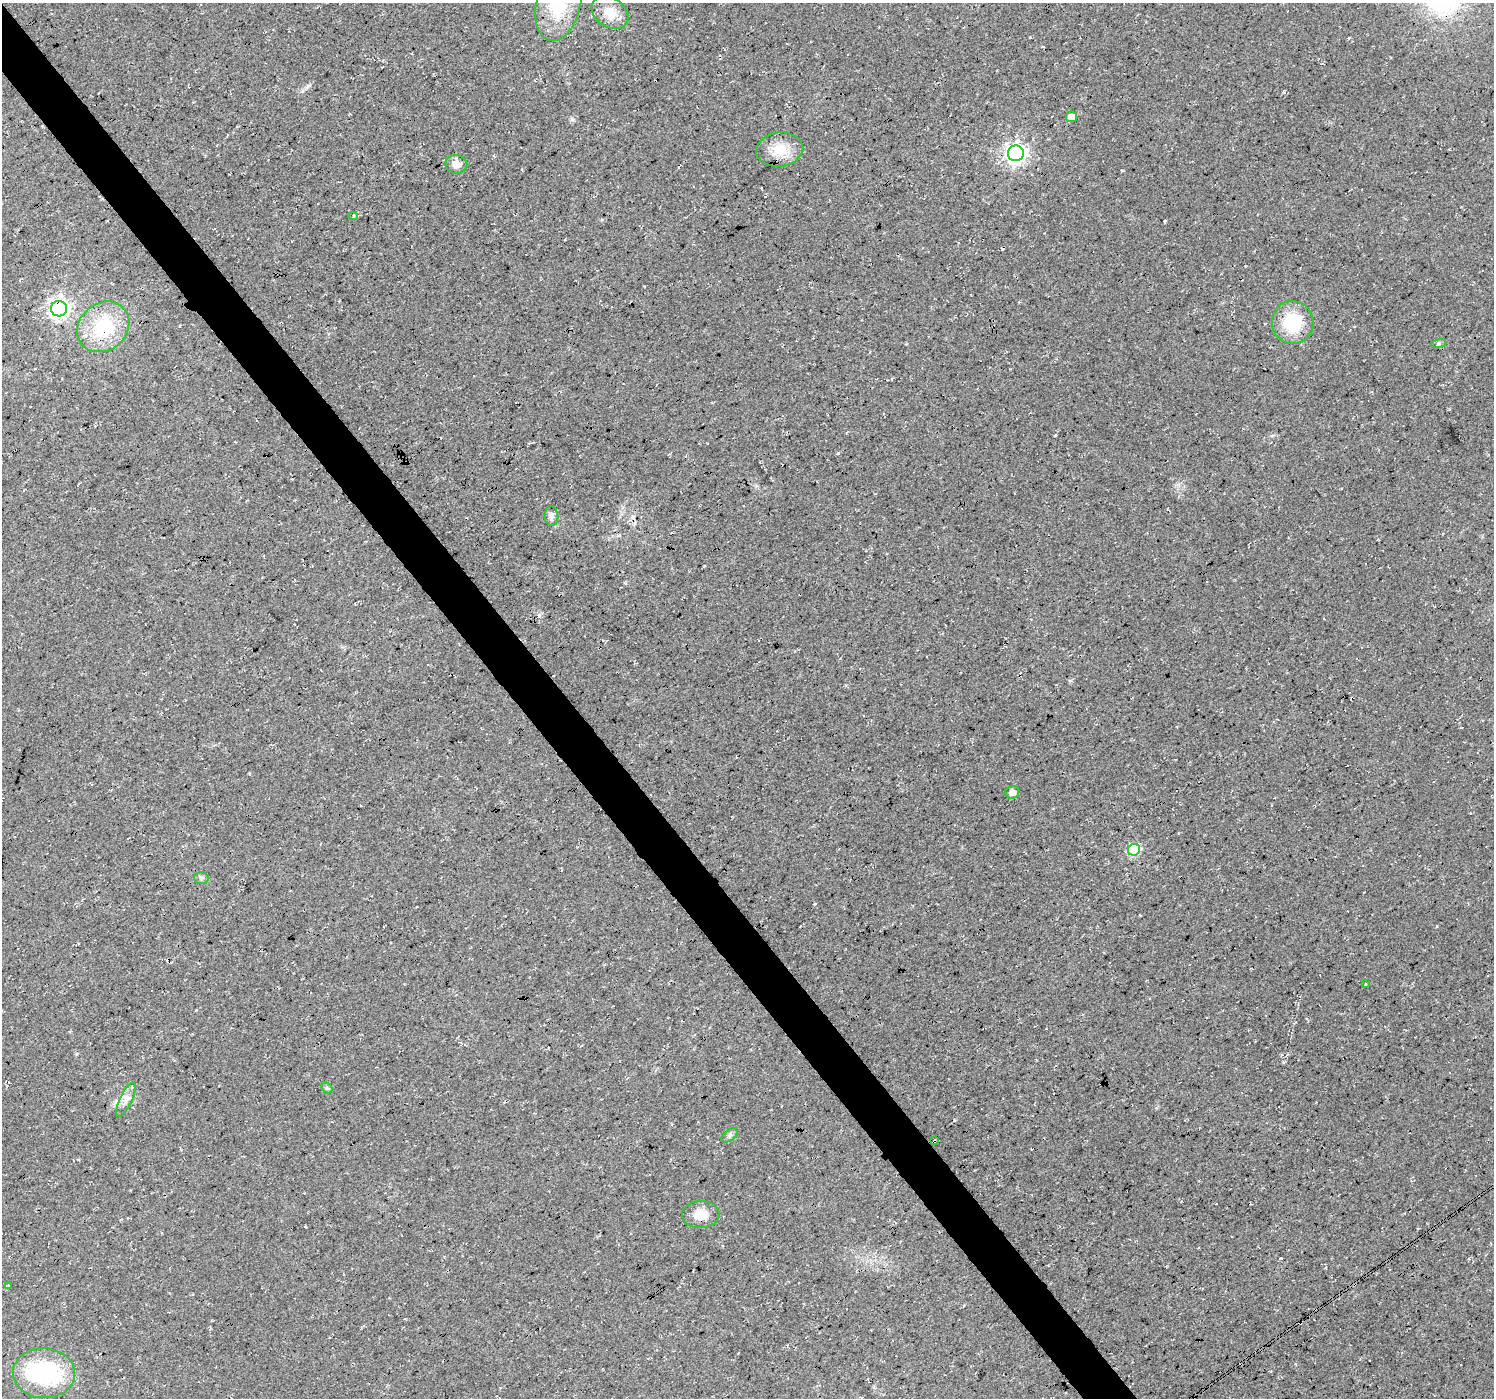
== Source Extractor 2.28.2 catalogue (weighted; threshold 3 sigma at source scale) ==
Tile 11 of 4 x 4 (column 3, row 3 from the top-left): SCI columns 2989-4480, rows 1593-2988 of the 5972 x 5912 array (HDU 1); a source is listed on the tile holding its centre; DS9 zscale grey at full resolution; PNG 1496 x 1400 px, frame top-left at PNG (2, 3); each listed source drawn as its Kron ellipse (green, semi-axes under 4 px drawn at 4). Shown black and unused: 4% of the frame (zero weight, under 3 of 4 exposures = <1% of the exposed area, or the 3 px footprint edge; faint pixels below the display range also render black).
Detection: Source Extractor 2.28.2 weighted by HDU 2 'WHT'; one run over the whole footprint, this tile lists its part. Background 0.0202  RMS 0.0055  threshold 0.0249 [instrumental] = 3 sigma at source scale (4.5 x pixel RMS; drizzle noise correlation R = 1.50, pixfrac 1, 0.0396/0.0396 arcsec/px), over >= 5 px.
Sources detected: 26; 1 inside a brighter object's white glare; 2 cosmic-ray / hot-pixel residue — neither listed nor drawn; the other 23 listed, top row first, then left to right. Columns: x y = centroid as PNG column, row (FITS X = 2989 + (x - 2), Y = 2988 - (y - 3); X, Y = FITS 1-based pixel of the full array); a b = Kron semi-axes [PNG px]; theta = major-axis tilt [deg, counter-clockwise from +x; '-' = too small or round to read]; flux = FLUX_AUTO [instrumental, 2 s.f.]
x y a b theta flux
559 3 39 22 77 33
610 13 20 14 -33 9.6
1071 117 5 5 - 6.1
780 150 24 17 7 11
1016 153 8 8 - 290
456 164 11 9 -11 3.9
353 216 4 4 - 1.1
59 309 8 8 - 260
1293 323 21 21 - 25
103 327 28 23 40 33
1439 344 8 4 9 1.1
551 516 10 7 -84 2
1012 792 7 6 - 3.4
1134 850 6 6 - 44
201 878 7 6 - 1.3
1366 984 4 2 - 0.44
327 1088 6 4 -45 0.87
126 1100 18 6 64 4
729 1135 9 5 38 1.5
934 1141 3 2 - 0.73
701 1214 19 13 3 7.6
9 1285 3 3 - 0.51
44 1373 31 25 -2 55
Overlapping masked pixels (flux is a lower limit): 2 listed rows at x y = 59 309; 934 1141
Isophote crosses this tile's border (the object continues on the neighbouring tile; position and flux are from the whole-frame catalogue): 1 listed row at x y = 559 3
Unlisted compact peaks at least as high as the median listed source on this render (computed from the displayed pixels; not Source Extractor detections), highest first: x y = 838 453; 572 119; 308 86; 1165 221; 1122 170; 1281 1258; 1055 435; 1284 92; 1437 926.